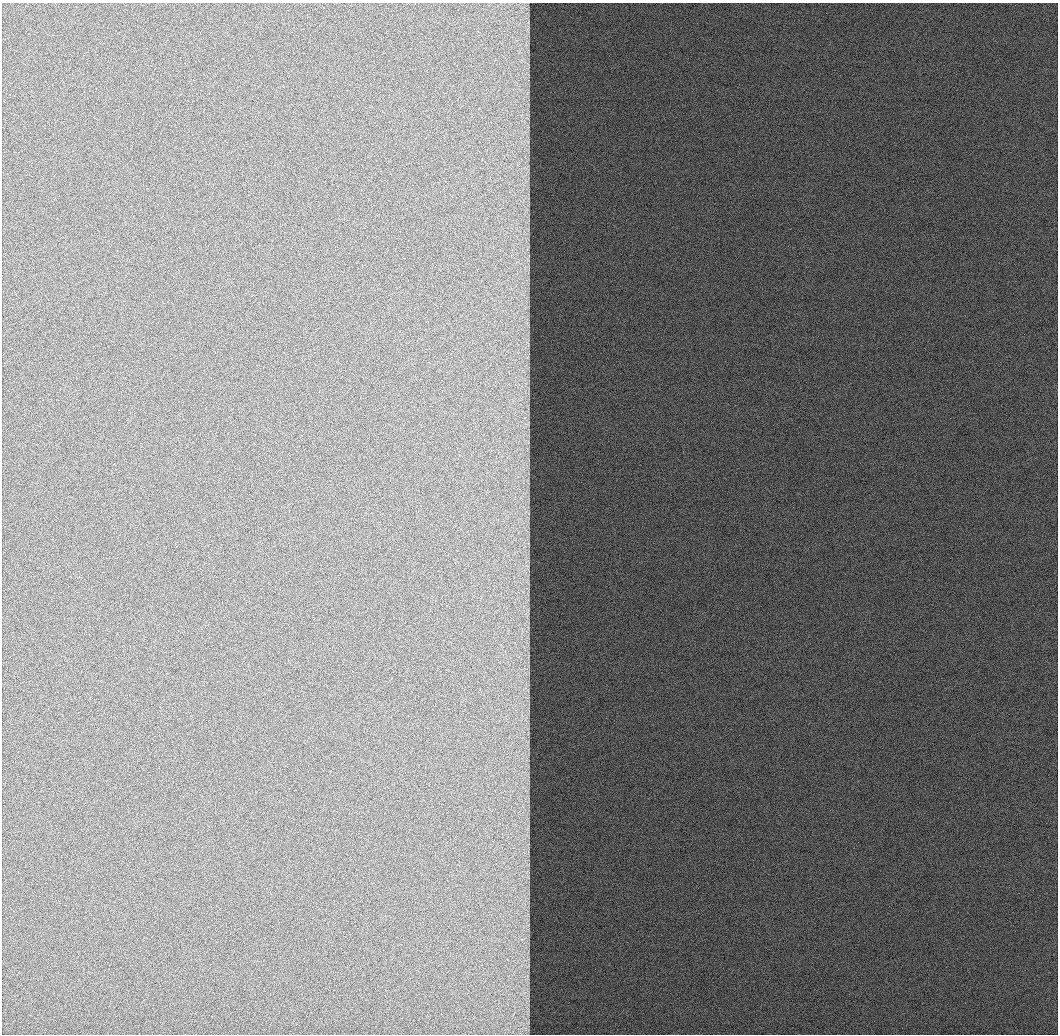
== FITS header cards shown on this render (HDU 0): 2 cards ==
NAXIS1  =                 1056 / Length of Axis 1 (Serial)
NAXIS2  =                 1032 / Length of Axis 2 (Parallel)

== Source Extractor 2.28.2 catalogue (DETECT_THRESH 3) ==
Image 1056 x 1032 px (HDU 0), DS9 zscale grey, 1 PNG px = 1 image px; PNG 1060 x 1036 px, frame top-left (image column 1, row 1032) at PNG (2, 3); no overlay
Background 521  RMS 2.3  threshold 7.03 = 3 sigma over >= 5 px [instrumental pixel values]
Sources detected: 32; all 32 listed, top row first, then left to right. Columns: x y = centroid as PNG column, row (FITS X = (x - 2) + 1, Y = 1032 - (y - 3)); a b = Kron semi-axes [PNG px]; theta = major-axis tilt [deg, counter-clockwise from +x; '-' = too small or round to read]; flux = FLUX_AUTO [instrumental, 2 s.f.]
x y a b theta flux
527 29 27 11 -79 3000
523 60 25 13 -61 3900
524 122 13 6 -32 940
526 141 13 8 -10 920
526 169 20 13 -87 2400
526 211 20 8 73 1800
527 248 12 6 78 810
526 268 15 11 54 1700
523 295 11 5 -23 820
526 307 11 7 35 840
527 323 12 7 -59 910
527 342 19 7 -86 1500
526 384 13 6 78 1100
523 411 9 3 -44 550
526 424 17 10 59 1600
526 441 13 9 -33 1200
528 481 11 4 -89 600
521 498 7 4 -72 540
527 512 14 7 -30 840
525 529 19 3 -48 590
527 567 16 10 -57 1600
527 613 23 8 83 1800
522 631 20 8 81 2600
525 669 8 4 -18 540
528 690 10 5 -85 620
526 719 15 7 -86 1300
527 760 8 6 71 630
523 807 20 7 -75 2500
527 835 28 11 44 2600
527 872 18 8 -9 1200
526 925 37 16 80 6200
527 995 45 14 -86 6300